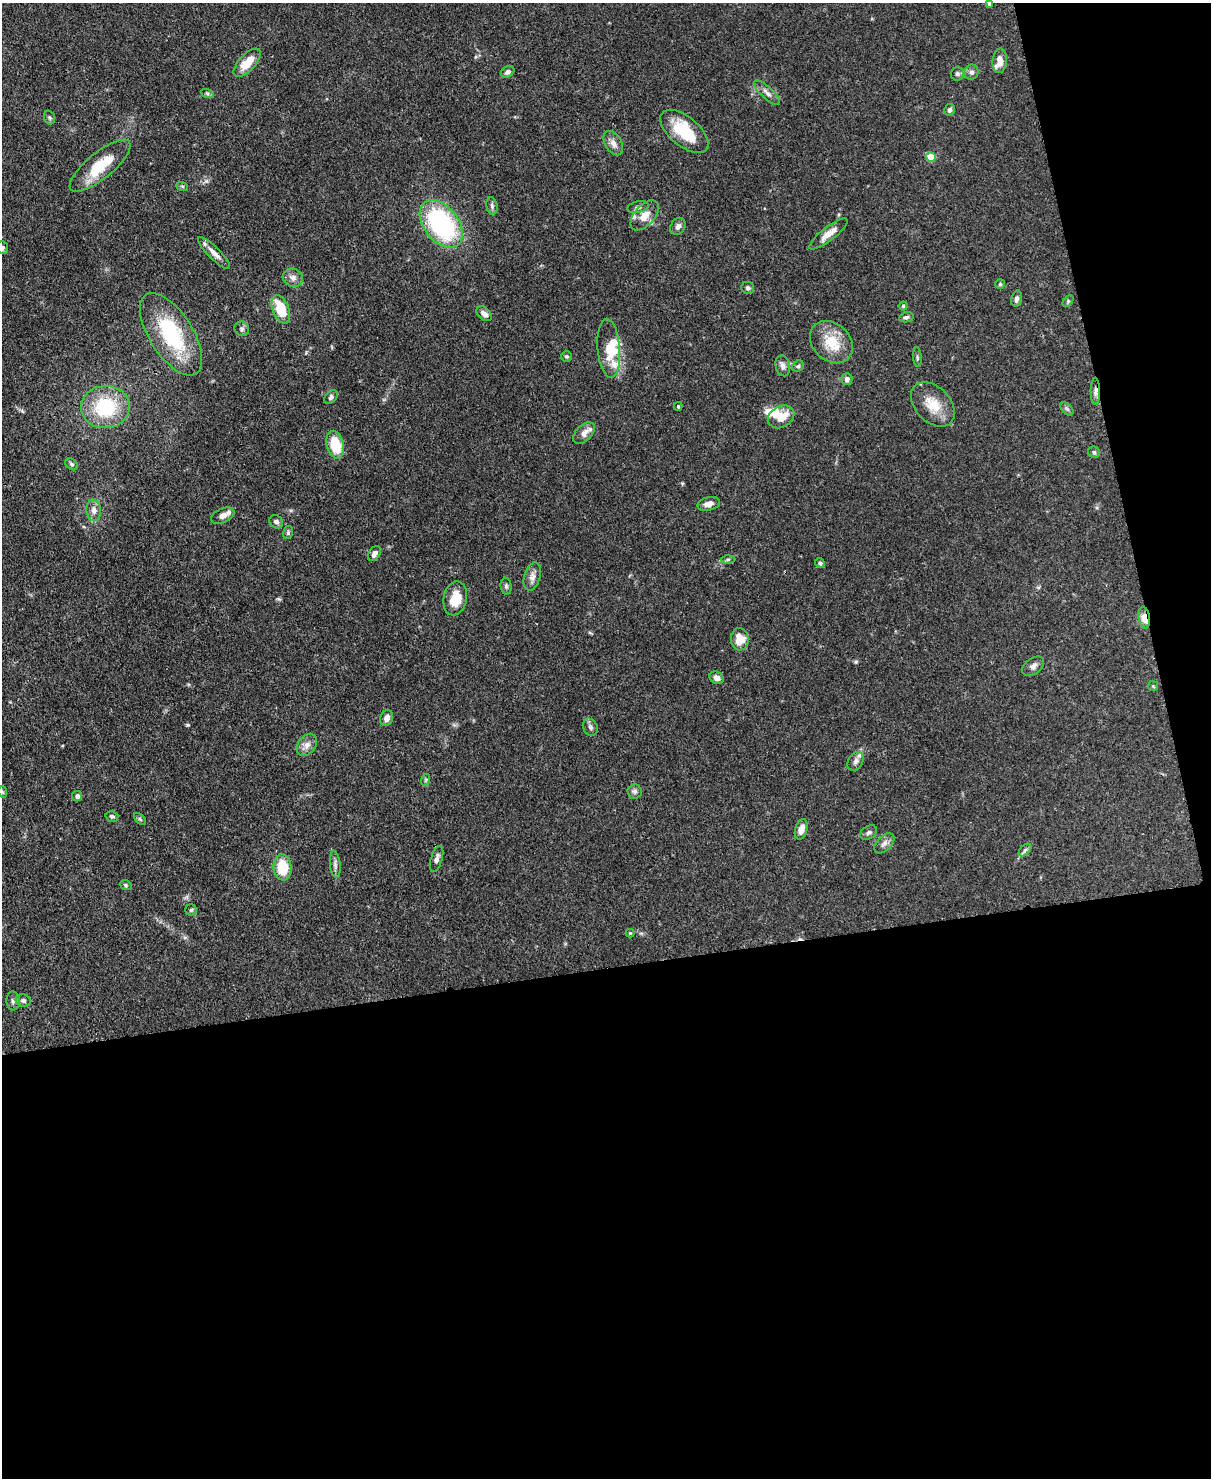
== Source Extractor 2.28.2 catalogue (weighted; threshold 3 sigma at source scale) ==
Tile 12 of 4 x 3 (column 4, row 3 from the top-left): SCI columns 3703-4911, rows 211-1686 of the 4987 x 4969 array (HDU 1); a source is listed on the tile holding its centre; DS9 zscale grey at full resolution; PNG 1213 x 1480 px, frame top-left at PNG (2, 3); each listed source drawn as its Kron ellipse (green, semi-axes under 4 px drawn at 4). Shown black and unused: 40% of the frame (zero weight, under 3 of 4 exposures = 9% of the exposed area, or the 3 px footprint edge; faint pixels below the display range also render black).
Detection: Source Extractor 2.28.2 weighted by HDU 2 'WHT'; one run over the whole footprint, this tile lists its part. Background 0.072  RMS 0.0041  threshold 0.0183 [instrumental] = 3 sigma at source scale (4.5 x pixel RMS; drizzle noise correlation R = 1.50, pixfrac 1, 0.05/0.05 arcsec/px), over >= 5 px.
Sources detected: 100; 2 inside a brighter object's white glare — neither listed nor drawn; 8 inside a brighter listed object's ellipse — not listed separately; the other 90 listed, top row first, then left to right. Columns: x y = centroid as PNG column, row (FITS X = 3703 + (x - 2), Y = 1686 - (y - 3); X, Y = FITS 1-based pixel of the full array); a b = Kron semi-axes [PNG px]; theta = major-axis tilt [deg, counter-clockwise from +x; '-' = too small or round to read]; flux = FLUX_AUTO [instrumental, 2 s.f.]
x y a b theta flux
989 4 3 3 - 0.58
1000 61 12 7 86 4.1
247 63 18 8 47 7.4
508 72 7 5 35 1.4
971 72 7 7 - 1.5
957 74 7 6 - 0.95
207 93 6 4 -19 0.72
767 93 17 6 -43 2.2
949 110 6 5 - 1.3
49 117 7 5 -69 0.72
684 131 29 14 -40 17
613 143 13 8 -60 2.6
931 157 5 5 - 9.6
100 166 38 13 39 14
182 186 6 4 -18 0.48
492 206 9 5 -80 1.1
638 207 11 5 14 1.2
645 215 18 10 48 4.6
441 224 27 17 -52 59
678 226 9 7 58 1.6
828 234 24 6 38 4.2
2 248 6 5 - 0.81
214 253 21 6 -45 3.1
293 278 10 9 - 2.4
1000 284 5 5 - 0.55
748 288 6 6 - 1
1017 299 8 5 78 1.4
1068 301 7 4 47 0.61
903 306 4 4 - 0.53
281 309 15 8 -68 13
484 314 9 6 -42 2.1
906 317 7 5 12 1.1
242 329 7 6 - 1.2
171 334 47 21 -58 34
831 342 24 18 -43 11
609 348 29 11 -85 7.6
566 356 5 5 - 0.73
917 357 10 4 -85 0.73
783 366 11 7 -75 1.9
798 366 6 5 - 0.65
847 379 6 5 - 1.6
1095 391 13 4 -89 1.7
331 397 8 5 46 1.1
933 404 26 17 -46 9
678 406 4 3 - 0.47
105 407 24 21 5 26
1067 409 8 4 -45 0.83
781 417 14 10 28 6.5
584 433 13 8 46 2.6
335 445 14 8 -76 13
1094 452 6 5 - 0.77
72 464 7 5 -41 0.86
709 504 11 6 14 2.4
94 510 11 7 -81 2.4
223 516 12 7 25 2.4
276 522 7 6 - 1.4
288 533 6 5 - 0.68
374 554 8 5 57 1.7
728 559 6 4 2 0.66
820 563 5 4 - 0.95
532 577 14 8 74 2.4
506 586 8 5 -82 0.89
455 598 17 11 78 8.4
1144 618 11 5 -81 4.1
740 639 11 9 -87 6.1
1033 666 12 7 38 1.9
717 678 7 6 - 2
1153 686 5 5 - 0.49
387 718 8 6 67 2.2
590 727 9 7 -66 1.3
307 745 12 9 53 2.7
856 761 10 7 59 1.7
425 780 6 4 70 0.53
634 791 7 7 - 1.1
3 792 6 3 -70 0.43
77 796 5 5 - 1.2
112 816 6 5 - 0.9
140 819 7 4 -45 0.67
801 829 10 6 73 3.4
869 832 9 6 31 1
884 843 12 7 45 1.9
1025 850 7 4 45 0.83
437 859 13 5 72 1.6
335 865 14 5 -84 1.5
283 867 13 9 -84 13
126 885 6 5 - 0.61
191 910 5 5 - 0.67
630 933 4 4 - 0.38
13 1001 9 6 -87 1.2
23 1001 7 6 - 1.2
Overlapping masked pixels (flux is a lower limit): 2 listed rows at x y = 1095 391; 1144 618
Isophote crosses this tile's border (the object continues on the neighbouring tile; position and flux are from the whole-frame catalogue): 2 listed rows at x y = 989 4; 2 248